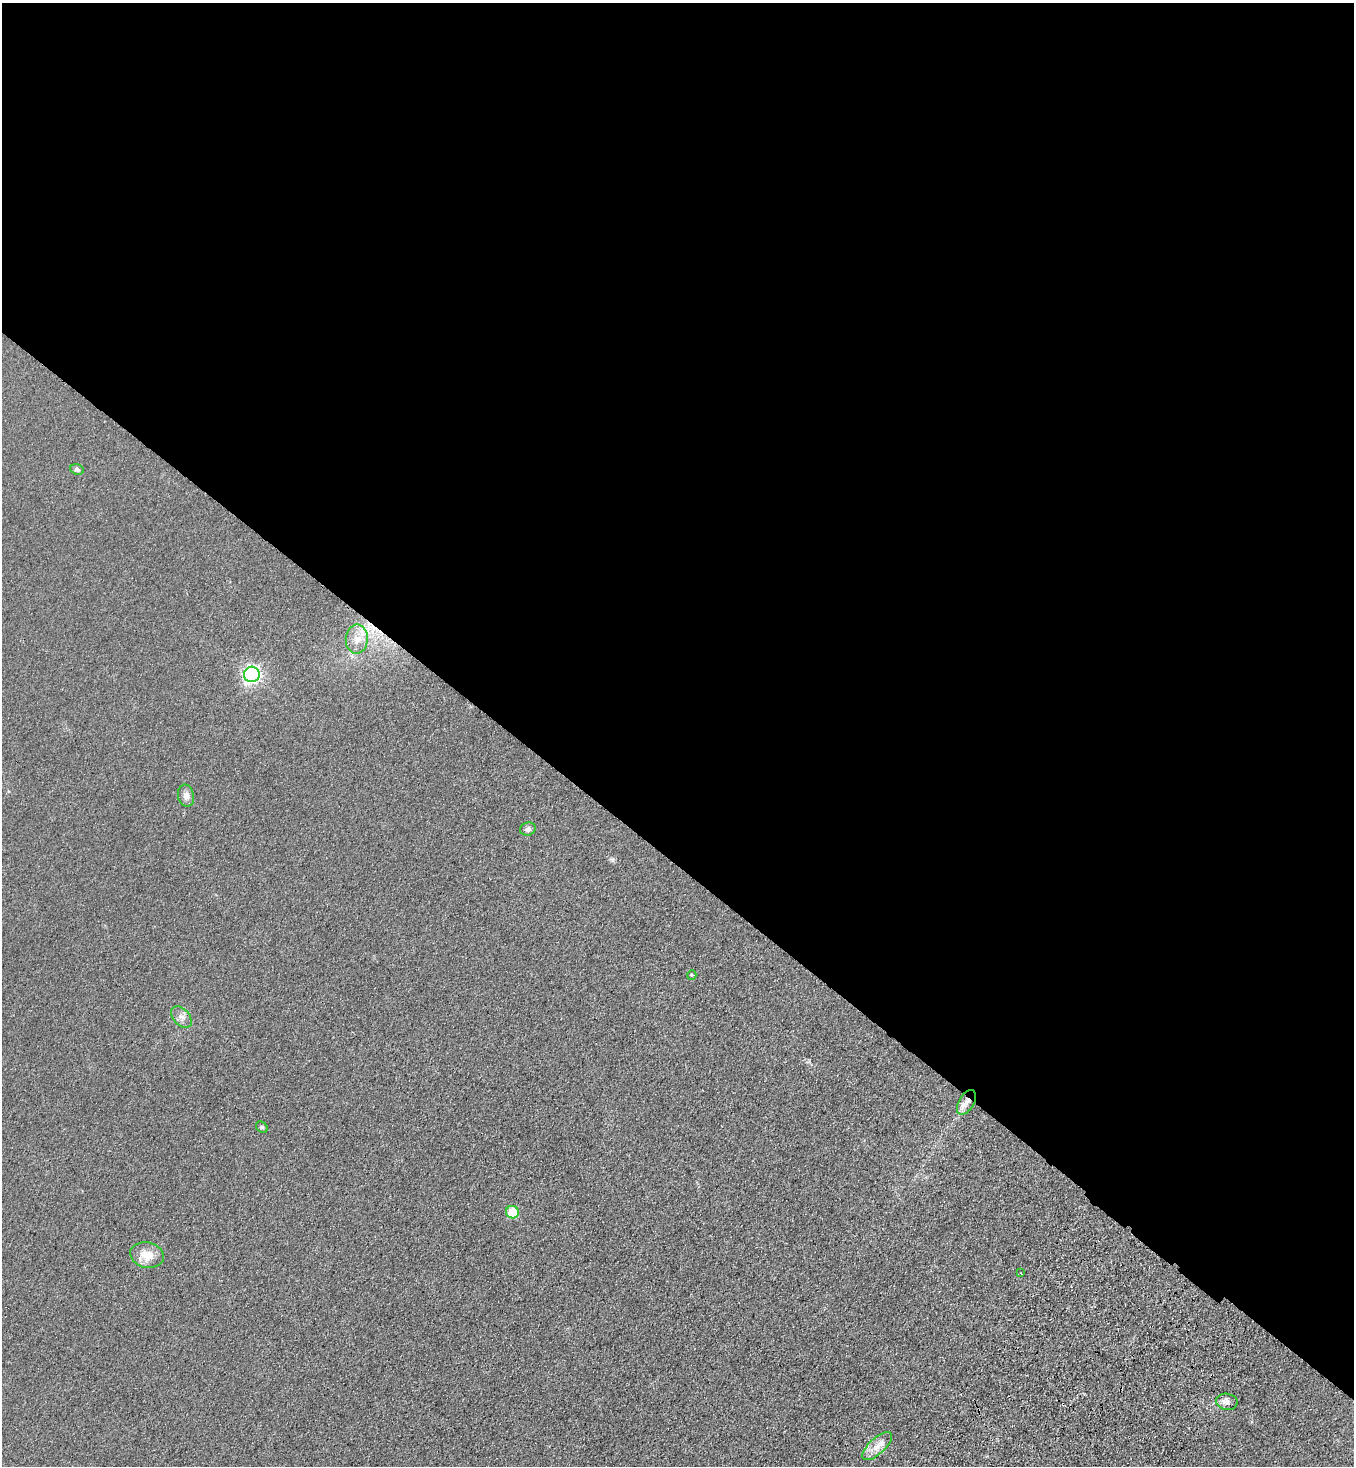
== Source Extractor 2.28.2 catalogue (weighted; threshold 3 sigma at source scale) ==
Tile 3 of 4 x 4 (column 3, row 1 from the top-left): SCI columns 2960-4311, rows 4472-5935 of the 6057 x 6013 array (HDU 1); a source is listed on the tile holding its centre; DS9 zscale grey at full resolution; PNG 1356 x 1468 px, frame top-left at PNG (2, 3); each listed source drawn as its Kron ellipse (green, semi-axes under 4 px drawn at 4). Shown black and unused: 59% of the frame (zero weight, under 3 of 4 exposures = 6% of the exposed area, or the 3 px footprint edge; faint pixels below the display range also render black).
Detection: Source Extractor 2.28.2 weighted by HDU 2 'WHT'; one run over the whole footprint, this tile lists its part. Background 0.0553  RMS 0.0075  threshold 0.0337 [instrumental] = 3 sigma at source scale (4.5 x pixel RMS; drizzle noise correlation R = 1.50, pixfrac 1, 0.05/0.05 arcsec/px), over >= 5 px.
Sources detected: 15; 1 cosmic-ray / hot-pixel residue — neither listed nor drawn; the other 14 listed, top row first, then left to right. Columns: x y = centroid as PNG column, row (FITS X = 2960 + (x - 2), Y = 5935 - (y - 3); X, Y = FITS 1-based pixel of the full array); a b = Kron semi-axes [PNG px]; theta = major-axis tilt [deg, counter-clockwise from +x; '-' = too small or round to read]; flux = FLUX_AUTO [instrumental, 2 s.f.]
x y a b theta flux
77 469 7 5 -23 1.8
357 639 14 11 88 9.5
252 674 8 7 - 230
186 796 11 8 -77 3.9
528 829 8 6 18 2.9
692 975 5 4 - 0.88
181 1017 12 8 -48 4.3
966 1102 13 7 59 6.2
262 1127 6 5 - 1.2
512 1212 6 6 - 22
147 1255 17 12 -11 12
1021 1273 3 2 - 0.52
1227 1402 11 8 -10 3.5
877 1446 19 8 43 7.5
Unlisted compact peaks at least as high as the median listed source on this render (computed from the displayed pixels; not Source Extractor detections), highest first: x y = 612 860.